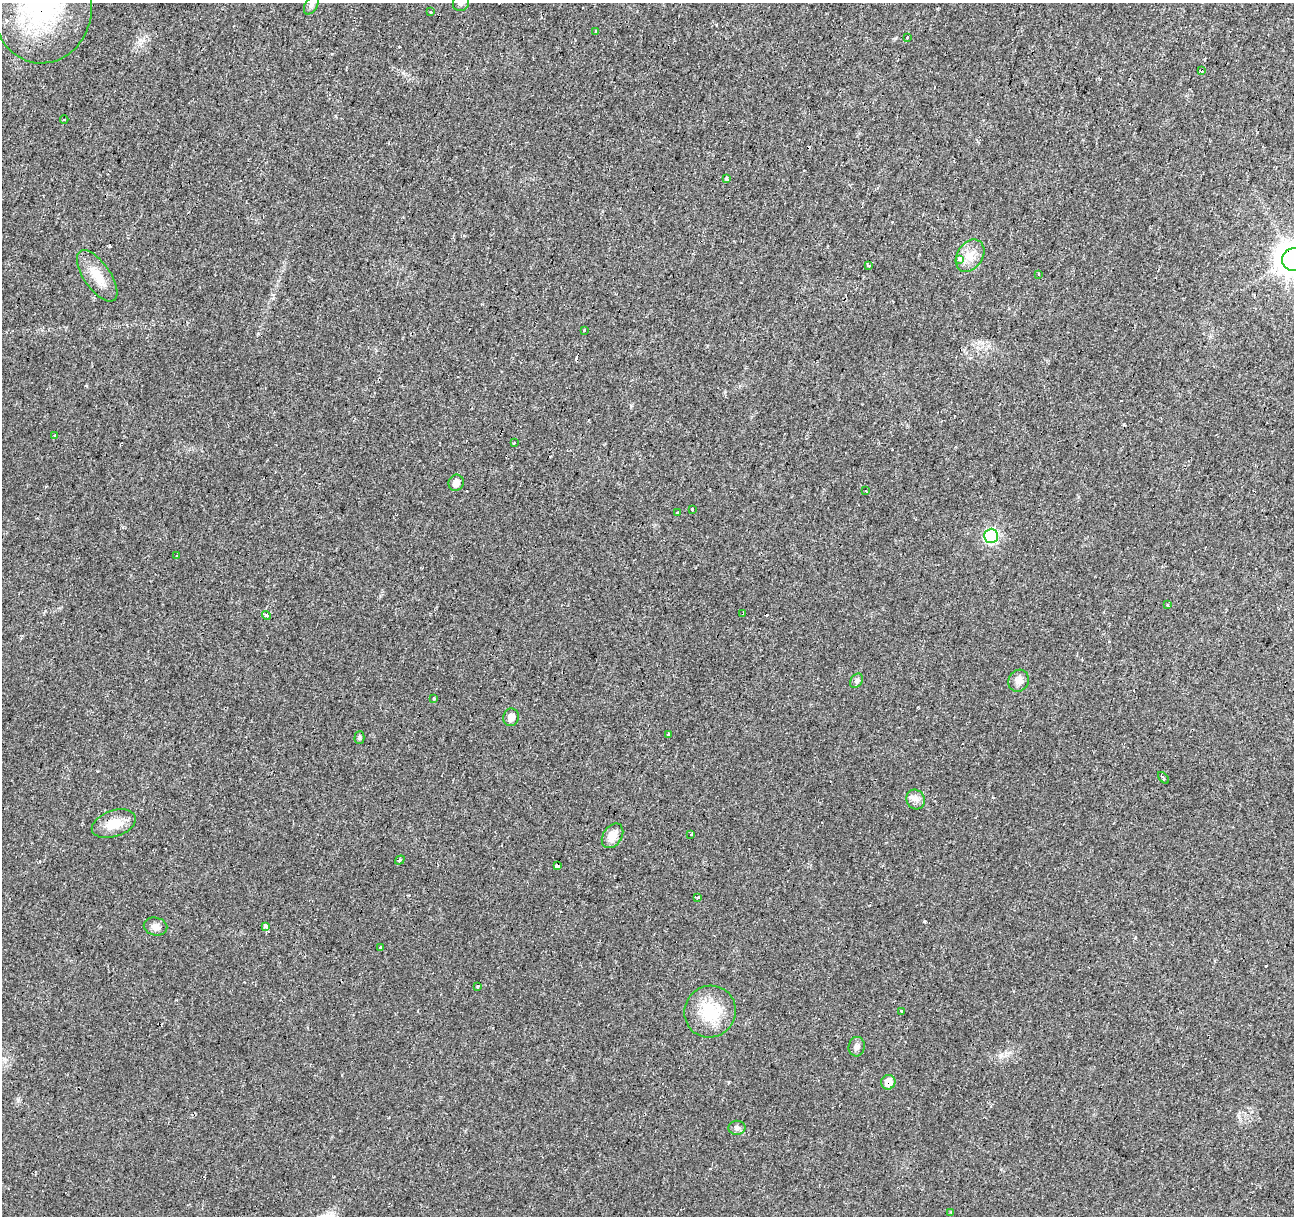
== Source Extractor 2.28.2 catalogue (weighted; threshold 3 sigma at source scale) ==
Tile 10 of 4 x 4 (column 2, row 3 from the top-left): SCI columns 1293-2584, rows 1432-2645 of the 5172 x 5351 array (HDU 1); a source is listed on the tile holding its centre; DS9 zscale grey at full resolution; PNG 1296 x 1218 px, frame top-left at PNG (2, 3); each listed source drawn as its Kron ellipse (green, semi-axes under 4 px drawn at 4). Shown black and unused: <1% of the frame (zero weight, under 2 of 3 exposures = <1% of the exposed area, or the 3 px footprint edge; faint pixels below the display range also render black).
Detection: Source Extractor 2.28.2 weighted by HDU 2 'WHT'; one run over the whole footprint, this tile lists its part. Background 0.0242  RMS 0.004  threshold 0.0181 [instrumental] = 3 sigma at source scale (4.5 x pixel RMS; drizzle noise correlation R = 1.50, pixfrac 1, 0.0396/0.0396 arcsec/px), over >= 5 px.
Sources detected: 66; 14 cosmic-ray / hot-pixel residue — neither listed nor drawn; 1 inside a brighter listed object's ellipse — not listed separately; the other 51 listed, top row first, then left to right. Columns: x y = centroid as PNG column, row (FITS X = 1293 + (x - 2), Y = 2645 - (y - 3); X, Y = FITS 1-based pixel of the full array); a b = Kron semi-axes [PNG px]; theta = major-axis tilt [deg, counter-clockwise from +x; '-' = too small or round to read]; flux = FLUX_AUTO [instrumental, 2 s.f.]
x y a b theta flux
461 3 9 8 - 1.3
42 5 58 50 -90 67
311 5 11 6 60 1.2
430 12 3 3 - 1.4
596 32 3 3 - 1.7
907 37 3 3 - 1.5
1202 71 3 3 - 1.2
64 120 4 3 - 0.41
727 179 4 3 - 25
970 256 17 12 57 5.4
959 259 3 3 - 9.6
1293 260 11 11 - 530
869 266 3 3 - 1.8
1038 274 3 2 - 0.56
97 276 30 13 -55 7.3
585 331 3 3 - 1.3
55 435 3 3 - 0.69
514 443 3 2 - 1
456 483 8 7 - 2.6
866 491 3 2 - 0.78
693 509 3 3 - 2.9
677 513 3 3 - 0.69
991 536 7 7 - 39
176 556 3 3 - 0.69
1168 605 3 3 - 0.38
743 613 4 2 - 0.72
267 615 5 4 - 1.4
857 681 8 5 58 0.97
1019 681 11 10 - 2.4
434 698 3 2 - 0.52
511 717 9 8 - 2.9
668 734 3 3 - 0.9
359 738 6 5 - 0.69
1163 778 7 3 -48 0.61
915 799 10 9 - 2.1
114 824 23 13 18 7.2
690 834 3 3 - 1.4
612 836 13 9 55 4.3
400 860 5 3 - 0.48
558 866 3 3 - 90
697 897 4 3 - 2.8
156 926 12 9 -11 2.2
265 926 4 3 - 24
380 948 3 3 - 0.37
478 986 3 2 - 0.69
901 1011 4 3 - 0.66
710 1012 26 25 - 16
857 1047 10 8 77 1.6
888 1082 7 7 - 4.3
737 1128 8 7 - 1.2
951 1212 3 3 - 0.63
Overlapping masked pixels (flux is a lower limit): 5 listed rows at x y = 42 5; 1293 260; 114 824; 558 866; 888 1082
Isophote crosses this tile's border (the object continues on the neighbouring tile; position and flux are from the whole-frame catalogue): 3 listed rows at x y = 461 3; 42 5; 1293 260